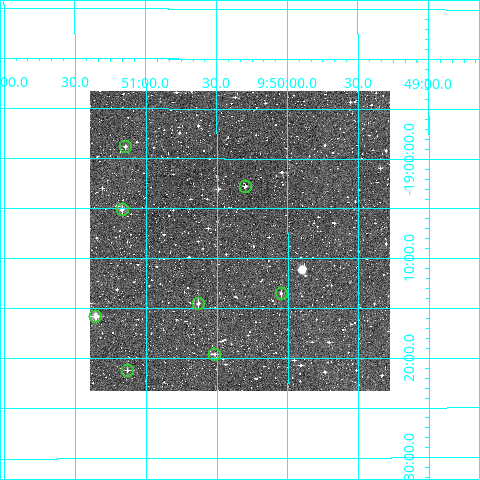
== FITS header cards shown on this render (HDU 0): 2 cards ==
NAXIS1  =                  300
NAXIS2  =                  300

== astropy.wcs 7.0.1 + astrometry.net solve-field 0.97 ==
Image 300 x 300 px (HDU 0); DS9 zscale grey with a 90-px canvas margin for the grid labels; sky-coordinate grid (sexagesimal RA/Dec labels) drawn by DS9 from the SOLVED WCS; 8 Tycho-2 reference stars matched to detected sources circled (green)
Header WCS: RA---TAN/DEC--TAN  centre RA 09:50:20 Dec -19:08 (147.58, -19.14 deg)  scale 6 arcsec/px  FOV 30.0' x 30.0'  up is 0 deg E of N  parity normal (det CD < 0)
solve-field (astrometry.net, Tycho-2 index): VERIFIED the header's WCS against the Tycho-2 star catalogue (verified at 2 index scales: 6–8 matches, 0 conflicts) and refined it, rather than solving blind
Solved WCS: RA---TAN-SIP/DEC--TAN-SIP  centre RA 09:50:20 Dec -19:08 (147.58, -19.14 deg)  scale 6.01 arcsec/px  FOV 30.1' x 30.1'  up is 0 deg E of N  parity normal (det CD < 0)
The solver's refit moves the header's centre by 0.63 arcsec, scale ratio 1.002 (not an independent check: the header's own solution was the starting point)
Tycho-2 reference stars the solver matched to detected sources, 8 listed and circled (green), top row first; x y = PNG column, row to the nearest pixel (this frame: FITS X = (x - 90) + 1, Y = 300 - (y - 91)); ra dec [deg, ICRS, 3 dp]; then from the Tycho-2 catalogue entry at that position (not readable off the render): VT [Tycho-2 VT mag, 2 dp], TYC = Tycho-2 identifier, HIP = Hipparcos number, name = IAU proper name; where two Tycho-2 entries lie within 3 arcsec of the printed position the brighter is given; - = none
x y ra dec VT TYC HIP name
125 146 147.786 -18.980 11.15 6052-745-1 - -
245 186 147.575 -19.046 12.37 6052-1379-1 - -
122 209 147.793 -19.085 11.00 6052-511-1 - -
281 293 147.512 -19.225 12.13 6052-813-1 - -
198 303 147.658 -19.242 11.00 6052-1412-1 - -
95 316 147.839 -19.263 10.24 6052-847-1 - -
214 354 147.629 -19.326 11.61 6052-1071-1 - -
127 370 147.783 -19.353 11.51 6052-665-1 - -